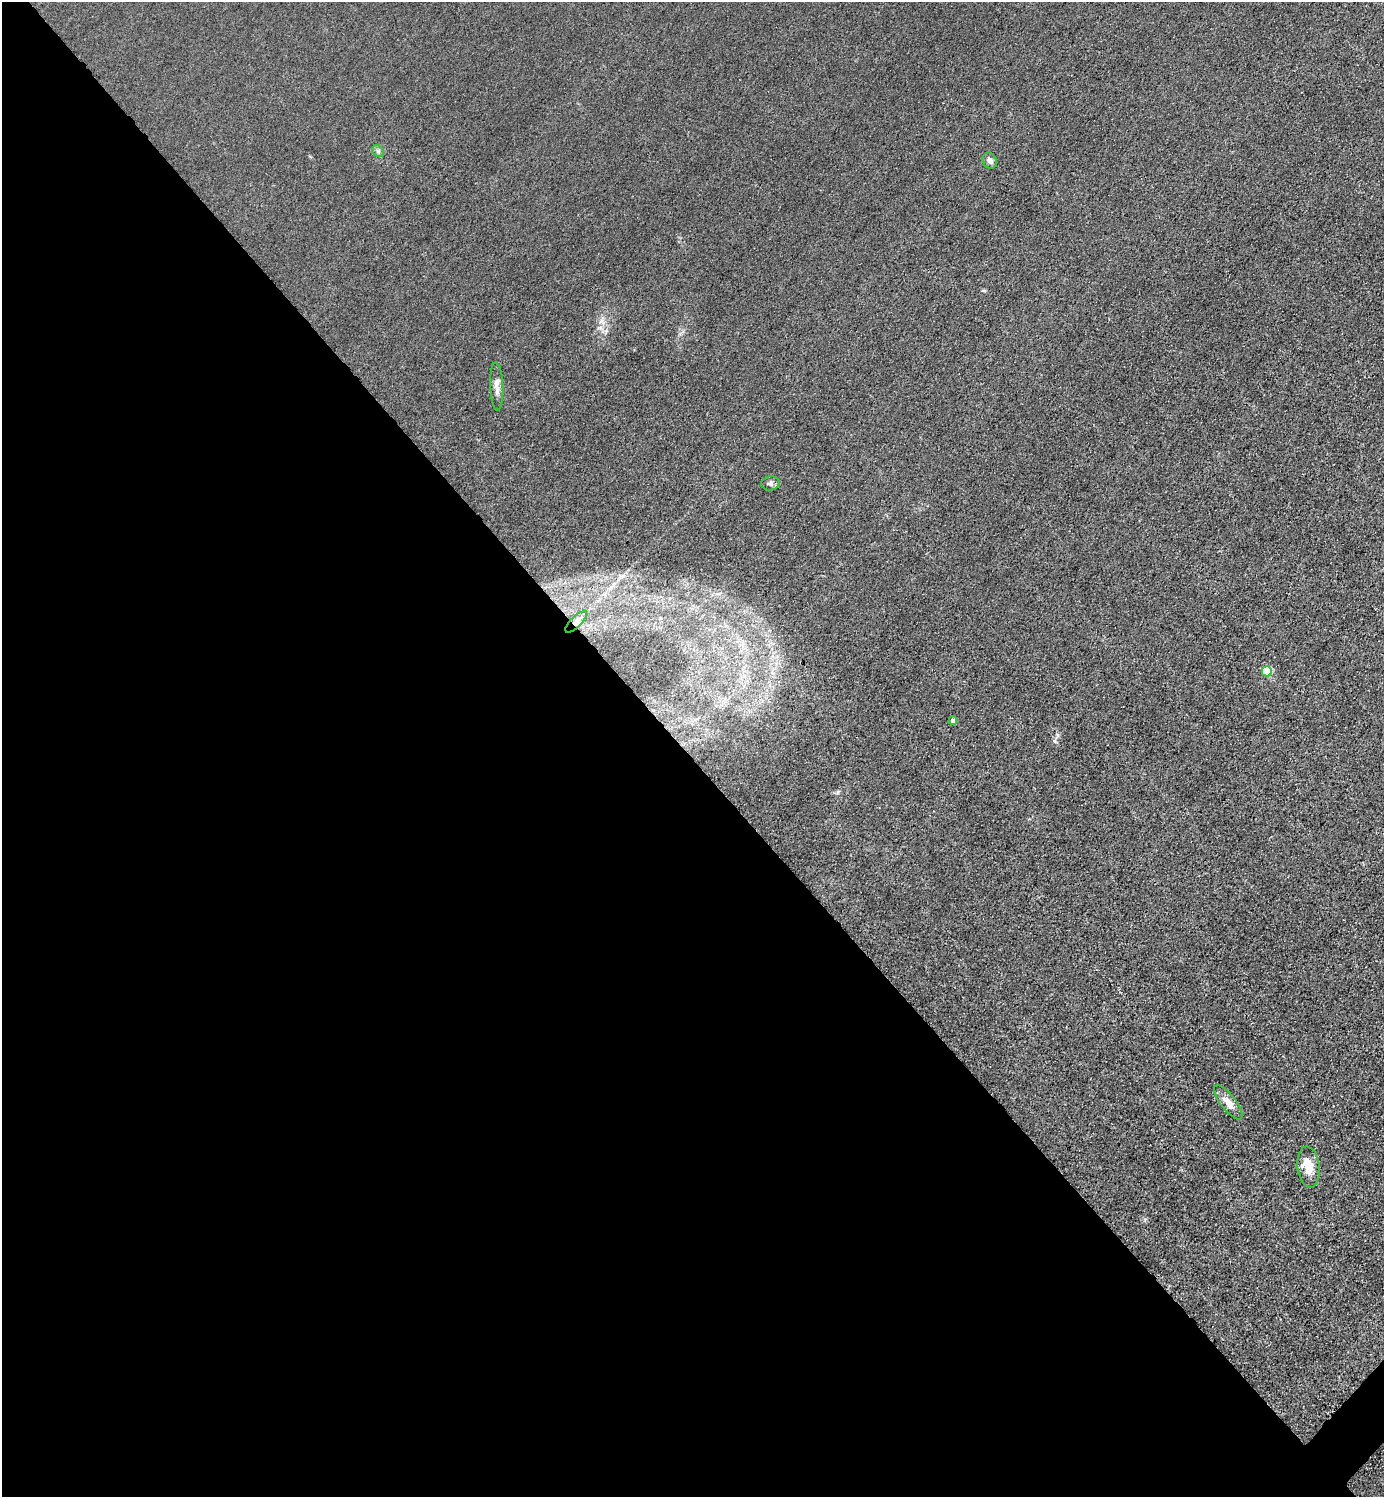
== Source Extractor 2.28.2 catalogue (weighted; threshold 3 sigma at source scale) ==
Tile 9 of 4 x 4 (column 1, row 3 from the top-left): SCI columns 301-1682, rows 1498-2992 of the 5985 x 5985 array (HDU 1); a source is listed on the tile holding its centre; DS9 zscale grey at full resolution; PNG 1386 x 1499 px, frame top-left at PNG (2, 2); each listed source drawn as its Kron ellipse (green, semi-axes under 4 px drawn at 4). Shown black and unused: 50% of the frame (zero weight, under 3 of 4 exposures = <1% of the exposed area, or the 3 px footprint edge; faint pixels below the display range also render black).
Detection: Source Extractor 2.28.2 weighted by HDU 2 'WHT'; one run over the whole footprint, this tile lists its part. Background 0.0222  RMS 0.0063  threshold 0.0285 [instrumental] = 3 sigma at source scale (4.5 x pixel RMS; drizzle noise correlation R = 1.50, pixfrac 1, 0.05/0.05 arcsec/px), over >= 5 px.
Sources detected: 10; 1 inside a brighter listed object's ellipse — not listed separately; the other 9 listed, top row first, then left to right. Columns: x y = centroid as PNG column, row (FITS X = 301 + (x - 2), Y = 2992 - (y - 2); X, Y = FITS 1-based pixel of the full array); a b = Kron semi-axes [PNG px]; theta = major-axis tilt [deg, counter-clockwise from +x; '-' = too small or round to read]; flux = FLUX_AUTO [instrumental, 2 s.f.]
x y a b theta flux
378 151 7 5 -45 1.3
990 161 8 7 - 2.7
497 386 24 6 -88 4.6
770 483 9 7 12 1.9
576 622 14 5 45 3.3
1267 671 5 5 - 29
953 721 4 4 - 3.5
1228 1102 21 7 -52 6.4
1308 1167 21 11 -84 7.9
Overlapping masked pixels (flux is a lower limit): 1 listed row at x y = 576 622